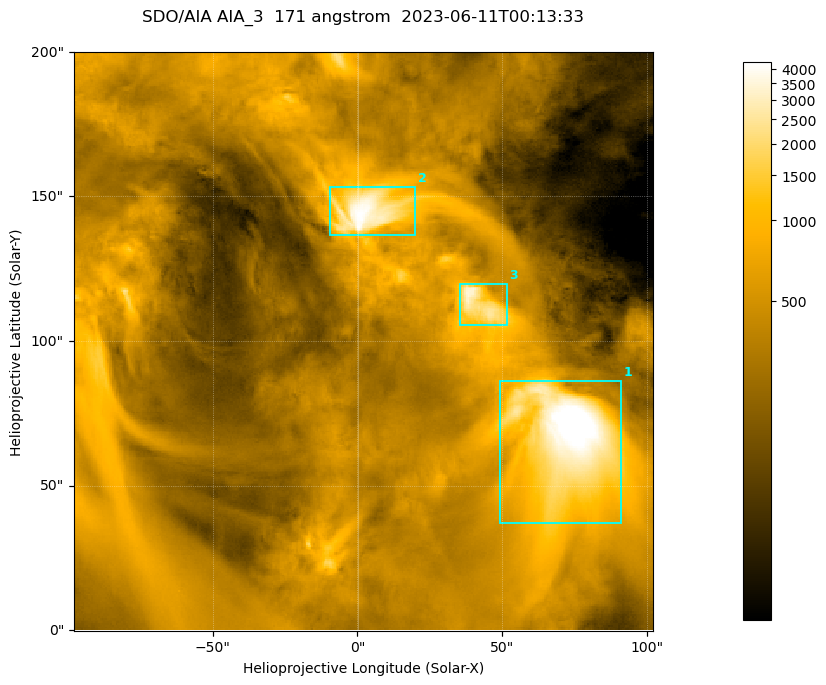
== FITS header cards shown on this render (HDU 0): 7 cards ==
TELESCOP= 'SDO/AIA '
INSTRUME= 'AIA_3   '
WAVELNTH=                  171
WAVEUNIT= 'angstrom'
DATE-OBS= '2023-06-11T00:13:33.351'
CTYPE1  = 'HPLN-TAN'
CTYPE2  = 'HPLT-TAN'

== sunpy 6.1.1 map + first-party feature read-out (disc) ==
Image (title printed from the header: SDO/AIA AIA_3  171 angstrom  2023-06-11T00:13:33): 334 x 334 px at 0.599 arcsec/px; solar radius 945 arcsec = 1577 px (partial field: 1.4% of the solar disc is inside the frame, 100% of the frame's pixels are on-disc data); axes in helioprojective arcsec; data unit not stated in the header (colour bar unlabelled)
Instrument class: DISC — disc imager (sunpy class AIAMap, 171 A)
Bright regions (active regions / flare kernels): reference = the on-disc median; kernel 3 px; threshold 5 sigma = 1100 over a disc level ~363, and >= 1.15x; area >= 111 px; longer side >= 4 px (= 2.4 arcsec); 3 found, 3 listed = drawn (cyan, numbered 1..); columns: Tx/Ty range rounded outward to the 2 arcsec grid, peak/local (2 s.f.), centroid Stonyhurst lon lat
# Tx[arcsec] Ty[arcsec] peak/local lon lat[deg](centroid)
1 48..92 36..86 16 +4 +4
2 -10..20 136..154 12 +0 +9
3 34..52 104..120 9.3 +3 +7